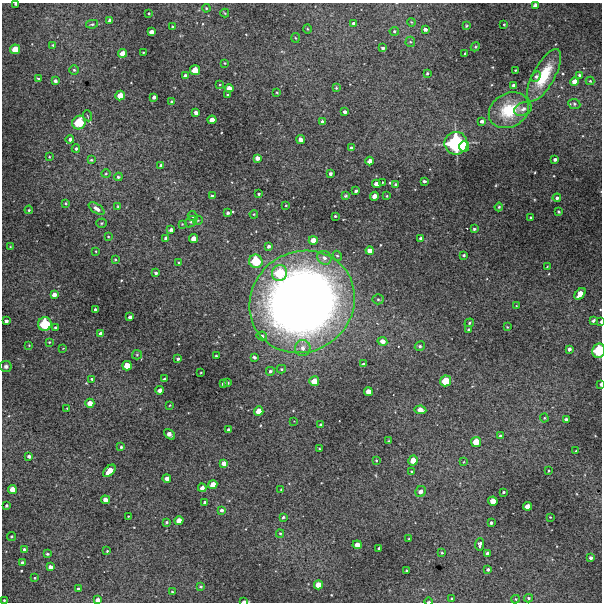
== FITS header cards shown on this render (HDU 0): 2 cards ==
NAXIS1  =                  600 / Width of image
NAXIS2  =                  600 / Height of image

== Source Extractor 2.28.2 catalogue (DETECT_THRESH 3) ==
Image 600 x 600 px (HDU 0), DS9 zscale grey, 1 PNG px = 1 image px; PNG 604 x 604 px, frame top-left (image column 1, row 600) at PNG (2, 3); each listed source drawn as its Kron ellipse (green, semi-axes under 4 px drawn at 4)
Background 4950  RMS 170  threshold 522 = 3 sigma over >= 5 px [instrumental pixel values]
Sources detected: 235; all 235 listed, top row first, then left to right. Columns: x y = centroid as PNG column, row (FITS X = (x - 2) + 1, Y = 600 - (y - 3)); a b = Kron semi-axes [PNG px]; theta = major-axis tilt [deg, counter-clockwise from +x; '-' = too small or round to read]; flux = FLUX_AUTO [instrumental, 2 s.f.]
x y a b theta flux
16 4 3 3 - 1.5e+04
535 5 4 3 - 5.4e+04
206 8 4 4 - 1.2e+04
149 13 3 2 - 1.1e+04
225 13 4 3 - 1.0e+04
110 20 4 4 - 6.1e+04
411 22 4 3 - 9.7e+03
354 23 3 3 - 2.6e+04
92 24 6 4 10 1.9e+04
504 24 3 2 - 1.0e+04
172 26 2 2 - 1.0e+04
466 26 4 3 - 1.2e+04
307 29 4 3 - 9.9e+03
425 29 4 3 - 3.7e+04
394 31 5 4 - 1.9e+04
151 32 4 4 - 6.4e+04
295 38 5 3 - 1.0e+04
410 42 5 5 - 1.5e+04
53 45 4 4 - 1.3e+04
475 47 5 3 - 1.3e+04
383 48 3 3 - 2.5e+04
15 49 5 5 - 1.8e+05
143 52 3 2 - 8.6e+03
122 53 4 4 - 9.6e+04
465 54 4 2 - 1.9e+04
225 63 3 2 - 9.0e+03
74 70 4 4 - 1.7e+04
195 70 5 5 - 1.8e+05
515 70 2 2 - 7.4e+03
427 73 3 3 - 1.6e+04
544 75 29 11 61 4.0e+05
580 75 3 3 - 2.3e+04
185 76 4 3 - 5.5e+04
536 76 5 4 - 1.8e+04
38 78 3 3 - 1.7e+04
55 81 3 3 - 3.1e+04
574 81 4 4 - 7.9e+04
590 81 4 4 - 1.2e+04
220 84 4 2 - 8.8e+03
514 85 4 4 - 5.5e+04
229 88 4 4 - 9.3e+04
336 88 4 3 - 1.2e+04
277 92 4 3 - 1.0e+04
227 95 3 2 - 1.5e+04
120 96 5 4 - 1.4e+05
154 97 4 3 - 4.4e+04
171 102 4 4 - 1.9e+04
574 104 6 5 - 2.1e+04
523 109 9 6 23 5.4e+04
509 110 21 16 30 5.1e+05
345 112 4 3 - 3.7e+04
196 113 4 3 - 5.5e+04
88 116 6 3 -68 1.1e+04
212 120 4 4 - 9.8e+04
482 121 4 4 - 4.1e+04
322 122 4 3 - 2.5e+04
79 123 7 6 - 3.6e+05
70 139 4 4 - 2.9e+04
301 140 4 4 - 7.6e+04
456 143 11 11 - 1.4e+06
464 147 5 5 - 2.2e+05
352 148 4 4 - 5.1e+04
76 149 4 4 - 2.5e+04
49 157 4 3 - 1.0e+04
257 158 4 4 - 6.5e+04
555 159 3 3 - 3.4e+04
91 160 3 3 - 1.5e+04
370 161 4 4 - 7.2e+04
161 166 4 4 - 4.3e+04
330 173 3 3 - 2.7e+04
106 174 4 3 - 1.2e+04
118 177 4 3 - 2.0e+04
424 181 4 3 - 2.2e+04
382 182 2 2 - 6.6e+03
376 184 4 4 - 8.6e+04
395 184 3 3 - 1.3e+04
356 191 3 3 - 2.4e+04
259 194 3 3 - 1.6e+04
212 196 3 3 - 2.4e+04
346 196 4 3 - 1.6e+04
374 196 4 4 - 8.4e+04
387 196 3 3 - 1.0e+04
557 198 4 4 - 3.0e+04
65 203 3 3 - 1.3e+04
286 205 2 2 - 8.8e+03
118 206 3 3 - 1.0e+04
499 207 4 4 - 1.5e+04
97 209 9 4 -34 6.7e+04
29 210 4 3 - 1.3e+04
559 211 3 3 - 1.5e+04
228 213 3 3 - 2.4e+04
254 214 4 4 - 1.2e+04
193 216 5 4 - 1.8e+04
335 216 3 3 - 1.4e+04
531 218 3 3 - 1.9e+04
198 220 5 3 - 1.0e+04
191 222 6 5 - 2.0e+04
101 223 5 4 - 1.5e+04
182 224 3 3 - 7.7e+03
474 229 3 3 - 1.6e+04
171 230 4 3 - 3.6e+04
108 237 4 3 - 8.9e+03
166 238 4 3 - 3.1e+04
193 238 4 4 - 8.3e+04
421 238 4 4 - 2.2e+04
313 240 5 4 - 1.3e+05
269 246 4 4 - 3.1e+04
10 247 4 2 - 7.6e+03
96 251 4 2 - 8.2e+03
370 251 4 4 - 7.4e+04
464 255 3 3 - 1.9e+04
337 256 5 4 - 1.7e+04
324 258 7 6 - 5.5e+04
115 259 3 2 - 1.1e+04
256 261 7 6 - 4.0e+05
179 263 3 2 - 1.1e+04
547 267 3 2 - 7.8e+03
156 273 3 3 - 2.2e+04
279 273 8 7 - 4.0e+05
580 294 7 4 50 1.3e+05
54 295 4 4 - 7.1e+04
378 299 5 5 - 1.7e+04
302 302 54 50 35 1.2e+07
516 306 4 2 - 8.7e+03
95 310 3 3 - 2.9e+04
130 317 4 3 - 3.4e+04
6 321 4 3 - 3.7e+04
593 321 4 3 - 2.8e+04
601 322 3 2 - 1.4e+04
469 323 5 4 - 1.6e+04
45 324 7 6 - 4.5e+05
507 327 3 3 - 1.1e+04
55 328 4 4 - 2.3e+04
468 330 3 3 - 1.9e+04
101 334 4 3 - 5.7e+04
262 336 5 4 - 2.5e+04
382 341 5 4 - 7.6e+04
49 342 3 3 - 1.0e+04
29 345 3 3 - 9.0e+03
420 346 5 4 - 2.2e+04
63 348 3 2 - 7.8e+03
303 348 8 8 - 7.7e+04
569 349 4 3 - 3.5e+04
598 351 7 6 - 4.8e+05
137 355 5 4 - 1.1e+04
216 356 3 3 - 1.5e+04
254 357 4 3 - 2.8e+04
178 359 4 3 - 2.3e+04
363 364 3 3 - 1.9e+04
6 366 6 5 - 3.5e+04
127 366 5 4 - 1.4e+05
281 369 5 4 - 1.4e+04
270 371 4 3 - 2.5e+04
201 372 2 2 - 7.9e+03
164 378 4 3 - 1.1e+04
92 379 4 3 - 2.3e+04
314 381 5 5 - 1.6e+05
446 381 5 5 - 2.6e+05
228 383 3 3 - 2.0e+04
223 384 4 3 - 2.6e+04
601 384 4 2 - 1.8e+04
160 390 4 4 - 7.1e+04
368 392 4 4 - 1.1e+05
90 403 4 4 - 9.9e+04
170 405 3 2 - 8.8e+03
67 408 3 3 - 8.8e+03
420 410 6 4 -9 1.1e+05
259 411 5 4 - 1.4e+05
544 418 4 4 - 1.3e+04
566 420 4 3 - 4.1e+04
294 421 2 2 - 5.2e+03
320 425 3 3 - 1.4e+04
229 430 3 3 - 3.2e+04
169 434 6 4 -42 6.8e+04
500 436 4 3 - 1.4e+04
389 441 4 3 - 1.1e+04
476 442 5 5 - 1.8e+05
121 447 3 3 - 1.7e+04
319 449 3 2 - 1.2e+04
576 451 3 2 - 1.3e+04
29 456 3 3 - 3.1e+04
376 460 3 3 - 1.1e+04
413 460 5 4 - 1.2e+05
463 462 4 2 - 7.6e+03
224 463 4 4 - 7.9e+04
109 471 7 4 46 1.7e+05
412 471 3 3 - 1.4e+04
548 471 2 2 - 8.8e+03
167 479 4 4 - 7.7e+04
213 484 4 4 - 1.2e+05
202 488 4 3 - 6.3e+04
12 489 4 4 - 1.2e+05
281 489 4 3 - 8.4e+03
420 492 6 5 - 6.8e+04
503 492 3 2 - 1.5e+04
105 500 4 4 - 8.0e+04
493 501 5 4 - 1.3e+05
205 503 4 3 - 4.6e+04
6 505 3 3 - 1.7e+04
527 506 4 4 - 9.8e+04
222 510 4 4 - 3.0e+04
128 516 3 2 - 7.3e+03
283 517 3 3 - 1.8e+04
550 517 3 2 - 8.1e+03
179 521 5 4 - 1.0e+05
166 522 3 3 - 1.6e+04
491 523 3 3 - 2.7e+04
280 533 4 4 - 1.3e+04
11 536 4 4 - 1.4e+04
409 539 3 2 - 9.6e+03
480 544 6 4 84 4.4e+04
357 545 4 4 - 1.1e+05
379 548 3 3 - 1.3e+04
24 549 3 3 - 2.8e+04
107 551 3 3 - 1.1e+04
442 553 3 2 - 1.1e+04
487 553 4 3 - 3.6e+04
47 554 4 3 - 1.5e+04
591 558 3 3 - 3.1e+04
22 562 3 3 - 1.9e+04
50 567 4 4 - 4.8e+04
488 569 4 4 - 2.3e+04
406 571 3 3 - 1.4e+04
35 578 4 3 - 1.1e+04
318 585 4 4 - 1.3e+05
201 587 4 4 - 1.6e+04
78 588 3 3 - 1.4e+04
172 592 3 3 - 1.4e+04
529 598 4 3 - 2.0e+04
451 599 3 3 - 1.5e+04
516 599 4 4 - 1.2e+04
4 600 3 3 - 1.1e+04
98 600 4 4 - 6.7e+04
244 601 4 2 - 4.1e+04
428 602 4 2 - 1.6e+04
At the frame edge (FLAGS 8, measured only in part): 8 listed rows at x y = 16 4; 535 5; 601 322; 598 351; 601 384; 98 600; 244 601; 428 602

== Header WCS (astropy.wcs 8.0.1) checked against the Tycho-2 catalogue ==
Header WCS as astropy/WCSLIB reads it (CRVAL/CRPIX/CD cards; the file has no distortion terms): RA---TAN/DEC--TAN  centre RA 04:09:52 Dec -56:07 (62.47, -56.12 deg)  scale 2 arcsec/px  FOV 20.0' x 20.0'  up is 0 deg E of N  parity normal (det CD < 0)
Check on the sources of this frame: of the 60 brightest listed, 5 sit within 3.0 arcsec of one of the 6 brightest Tycho-2 stars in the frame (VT <= 12.32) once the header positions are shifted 0.63 arcsec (0.46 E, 0.43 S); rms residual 1.03 arcsec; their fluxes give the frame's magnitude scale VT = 26.01 - 2.5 log10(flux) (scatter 0.14 mag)
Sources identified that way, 5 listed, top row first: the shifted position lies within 3.0 arcsec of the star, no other Tycho-2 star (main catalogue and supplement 1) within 6.0 arcsec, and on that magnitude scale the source's flux lands within +1.5 / -3 mag of the star's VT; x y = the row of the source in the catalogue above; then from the Tycho-2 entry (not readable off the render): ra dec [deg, ICRS J2000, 3 dp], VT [Tycho-2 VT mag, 2 dp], TYC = Tycho-2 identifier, HIP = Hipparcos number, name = IAU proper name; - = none
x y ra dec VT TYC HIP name
79 123 62.687 -56.019 12.32 8505-879-1 - -
456 143 62.313 -56.030 9.83 8505-900-1 - -
256 261 62.512 -56.096 12.15 8505-975-1 - -
45 324 62.722 -56.130 11.82 8505-1002-1 - -
598 351 62.170 -56.145 11.81 8504-223-1 - -